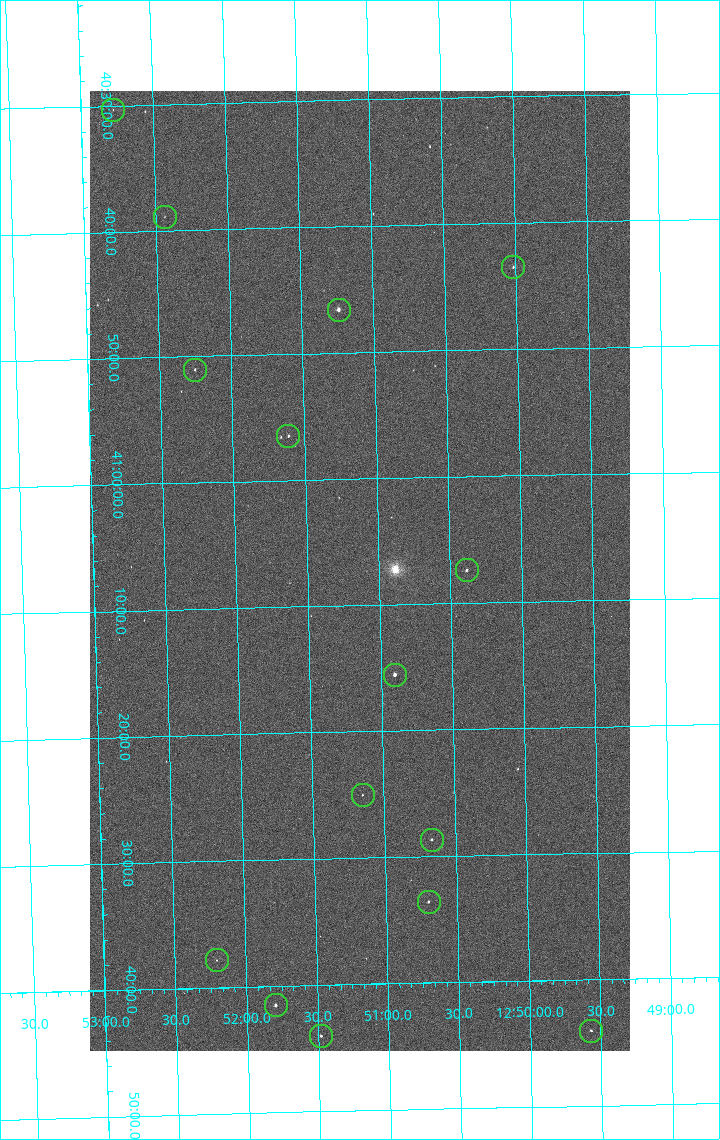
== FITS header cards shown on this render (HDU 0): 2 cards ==
NAXIS1  =                 1080 / length of data axis 1
NAXIS2  =                 1920 / length of data axis 2

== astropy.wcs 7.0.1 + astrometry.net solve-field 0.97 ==
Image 1080 x 1920 px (HDU 0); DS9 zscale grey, zoomed out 1/2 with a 90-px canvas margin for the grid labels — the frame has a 2x2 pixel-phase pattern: the four 2x2 pixel phases sit at different levels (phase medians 993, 842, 794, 993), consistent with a one-shot-colour (mosaic) sensor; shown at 1/2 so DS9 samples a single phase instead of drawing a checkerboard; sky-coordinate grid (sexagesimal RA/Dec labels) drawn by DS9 from the SOLVED WCS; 15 Tycho-2 reference stars matched to detected sources circled (green)
Header WCS: none
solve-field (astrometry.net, Tycho-2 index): SOLVED blind (the file carries no WCS)
Solved WCS: RA---TAN-SIP/DEC--TAN-SIP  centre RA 12:51:08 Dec +41:07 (192.78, +41.12 deg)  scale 2.38 arcsec/px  FOV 42.8' x 76.0'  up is -179 deg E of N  parity flipped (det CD > 0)
(file carries no celestial WCS; the grid is the blind solution)
Tycho-2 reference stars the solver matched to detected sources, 15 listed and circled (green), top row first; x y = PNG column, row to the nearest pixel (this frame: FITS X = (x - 90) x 2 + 1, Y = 1920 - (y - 91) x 2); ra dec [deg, ICRS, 3 dp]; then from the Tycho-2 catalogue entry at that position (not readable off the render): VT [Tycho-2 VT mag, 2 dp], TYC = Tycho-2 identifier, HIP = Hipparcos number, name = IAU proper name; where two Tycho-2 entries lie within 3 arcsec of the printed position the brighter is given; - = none
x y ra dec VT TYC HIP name
113 110 193.194 +40.505 12.48 3021-1340-1 - -
164 217 193.109 +40.648 12.32 3021-1216-1 - -
513 268 192.504 +40.725 11.86 3021-1162-1 - -
338 310 192.810 +40.776 9.69 3021-1108-1 - -
194 370 193.064 +40.851 11.36 3021-1025-1 - -
288 436 192.903 +40.941 11.82 3021-941-1 - -
466 570 192.596 +41.123 11.21 3021-53-1 - -
394 675 192.726 +41.259 9.76 3023-213-1 62700 -
362 796 192.787 +41.417 12.26 3023-139-1 - -
432 840 192.667 +41.478 11.08 3023-113-1 - -
428 902 192.675 +41.560 11.35 3023-88-1 - -
216 960 193.051 +41.631 12.16 3023-47-1 - -
276 1006 192.949 +41.692 10.25 3023-19-1 - -
591 1031 192.392 +41.734 11.39 3023-243-1 - -
321 1036 192.870 +41.734 10.72 3023-898-1 - -